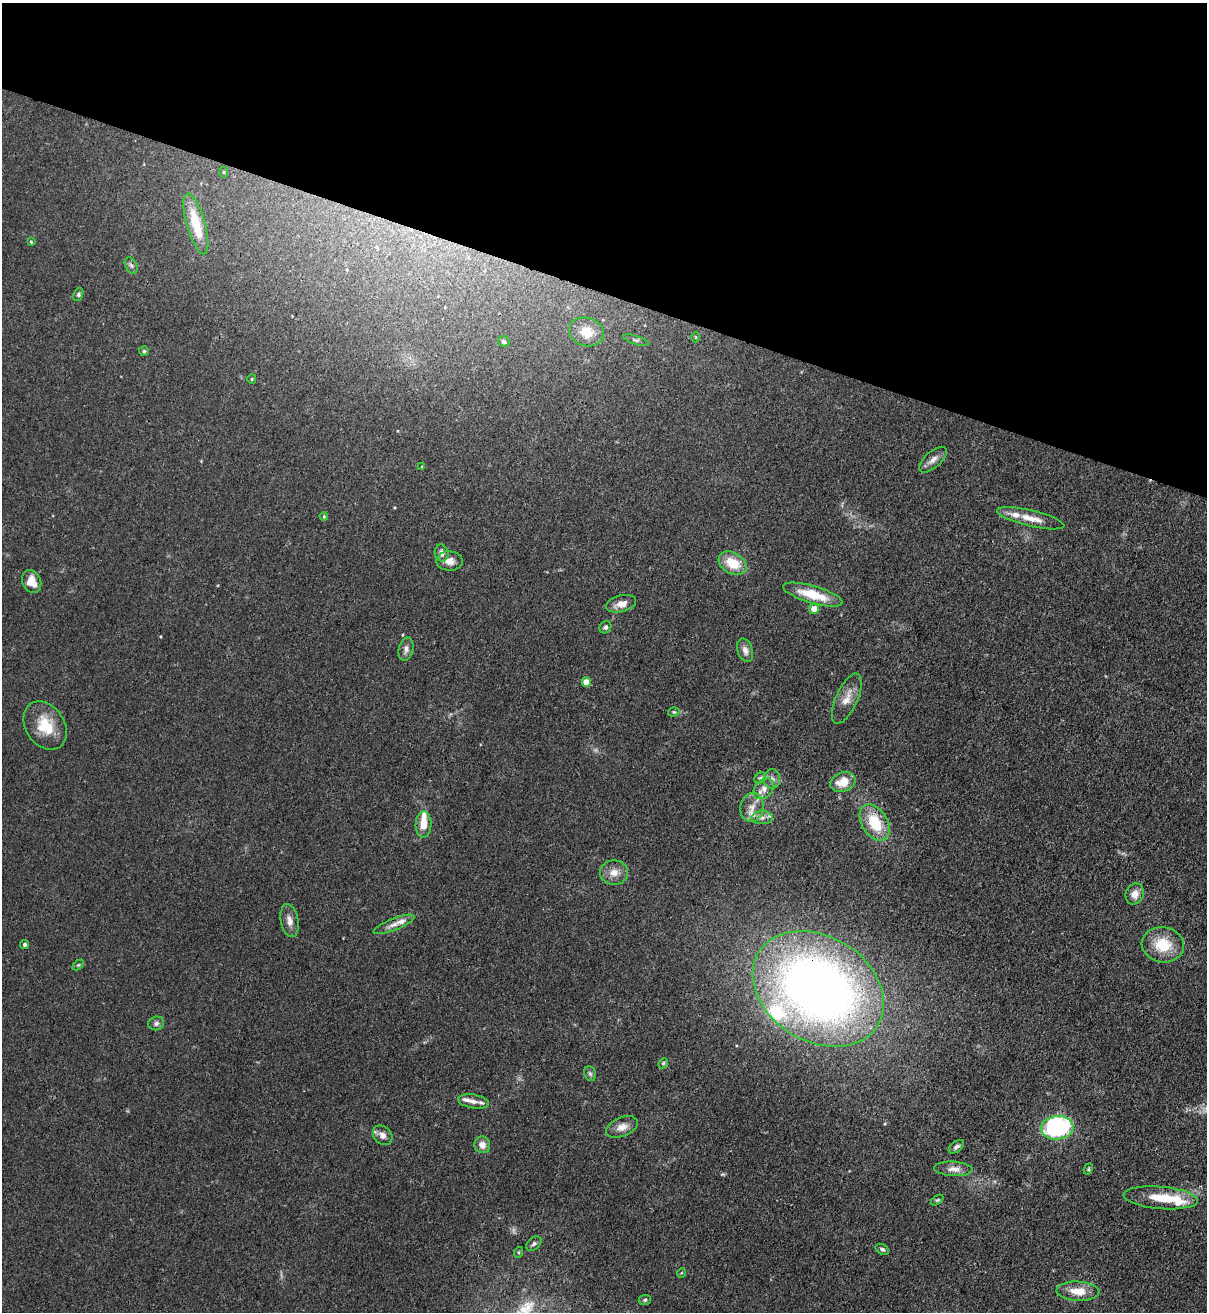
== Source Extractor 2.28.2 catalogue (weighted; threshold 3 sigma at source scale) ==
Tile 2 of 4 x 4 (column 2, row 1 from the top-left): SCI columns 1548-2752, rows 3963-5272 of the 5380 x 5306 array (HDU 1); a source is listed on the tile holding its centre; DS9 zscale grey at full resolution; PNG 1209 x 1314 px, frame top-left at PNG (2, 3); each listed source drawn as its Kron ellipse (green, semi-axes under 4 px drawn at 4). Shown black and unused: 22% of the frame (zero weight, under 3 of 4 exposures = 7% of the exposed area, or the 3 px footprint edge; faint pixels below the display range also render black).
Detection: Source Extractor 2.28.2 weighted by HDU 2 'WHT'; one run over the whole footprint, this tile lists its part. Background 0.0233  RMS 0.0028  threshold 0.0126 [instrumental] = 3 sigma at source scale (4.5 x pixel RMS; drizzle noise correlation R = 1.50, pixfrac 1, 0.05/0.05 arcsec/px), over >= 5 px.
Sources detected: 72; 8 inside a brighter listed object's ellipse — not listed separately; the other 64 listed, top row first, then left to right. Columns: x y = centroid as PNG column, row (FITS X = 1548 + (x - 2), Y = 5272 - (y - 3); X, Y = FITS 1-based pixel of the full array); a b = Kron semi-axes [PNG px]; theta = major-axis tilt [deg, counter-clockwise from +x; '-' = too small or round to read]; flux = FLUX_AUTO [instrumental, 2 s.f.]
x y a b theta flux
223 172 5 3 - 0.27
196 224 31 9 -74 10
31 242 4 3 - 0.3
131 265 9 5 -62 0.71
78 294 7 5 69 0.52
586 332 18 14 -18 5.5
695 337 5 3 - 0.26
636 340 13 4 -18 0.72
504 342 6 4 -34 0.64
144 351 5 5 - 0.46
252 379 5 4 - 0.31
933 460 17 8 42 1.9
422 467 3 3 - 0.29
324 516 4 4 - 0.31
1031 518 34 8 -13 4.4
442 553 8 7 - 1.4
449 561 13 9 -2 2
733 563 15 10 -30 7
32 582 12 9 -66 3.6
813 595 31 8 -16 8.8
621 604 15 8 15 2.4
814 609 5 5 - 3
605 627 6 5 - 0.72
406 649 12 7 78 1.4
745 650 12 7 -71 1.6
586 682 5 4 - 4.7
847 699 27 11 66 3.8
674 712 6 4 18 0.38
45 726 26 19 -56 8.4
760 778 6 5 - 0.66
772 779 10 8 90 1.4
843 782 13 9 19 4.8
764 789 12 8 47 2
752 807 14 11 78 3
762 818 10 6 0 1.2
875 823 20 13 -59 9.9
424 824 13 8 88 4.4
614 872 14 12 0 2.8
1135 894 11 9 66 2.1
289 920 17 8 -79 2.1
394 924 22 6 22 2
24 944 4 4 - 0.64
1163 945 21 17 -10 8.9
78 965 6 4 44 0.35
818 989 70 52 -32 230
156 1023 8 6 16 0.92
663 1063 5 4 - 0.36
590 1074 7 5 -68 0.63
473 1101 15 6 -10 2
622 1127 17 9 23 2.5
1057 1128 16 12 5 47
383 1135 11 8 -45 1.8
482 1145 8 7 - 2
956 1147 9 5 36 0.77
953 1169 19 7 -3 2
1088 1169 6 4 64 0.41
1161 1198 37 11 -5 8.4
937 1200 7 3 36 0.34
534 1243 8 6 40 0.74
882 1249 7 5 -30 0.58
519 1252 5 3 - 0.3
681 1273 5 3 - 0.25
1078 1291 21 9 -3 4.9
645 1300 6 5 - 0.45
Overlapping masked pixels (flux is a lower limit): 1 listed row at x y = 818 989